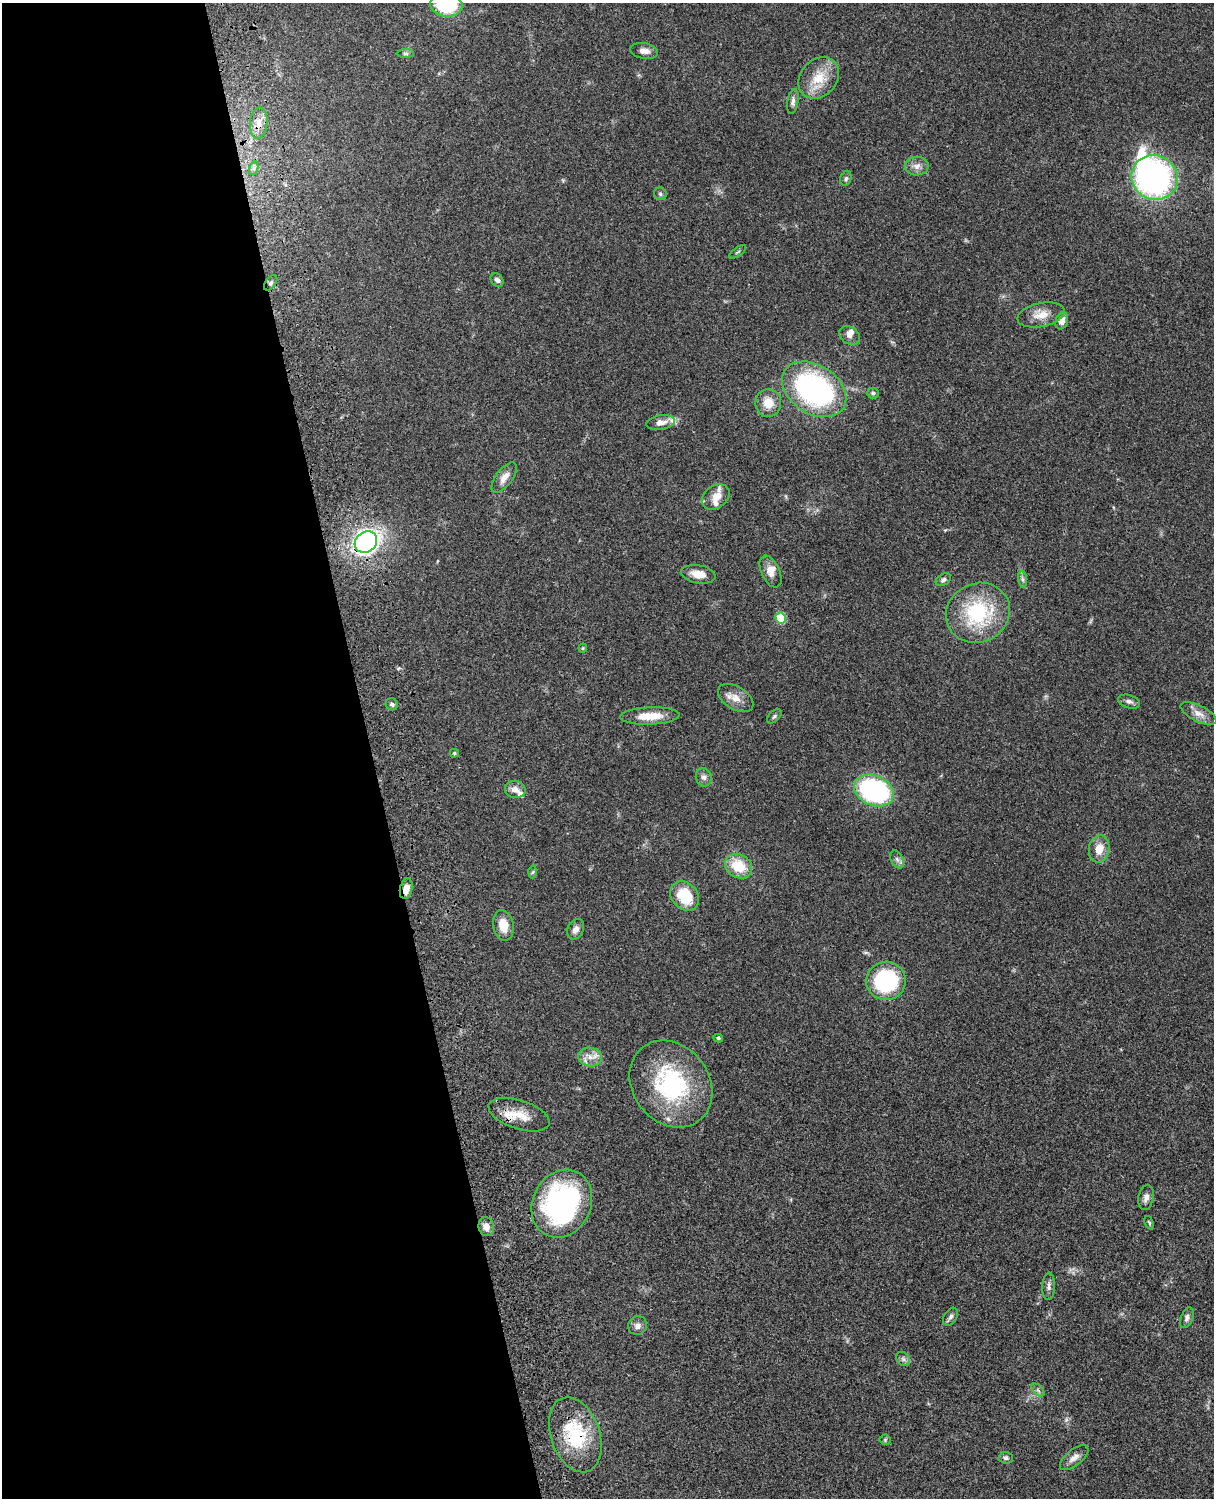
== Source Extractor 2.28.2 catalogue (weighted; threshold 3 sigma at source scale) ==
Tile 5 of 4 x 3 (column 1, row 2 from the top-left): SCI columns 121-1332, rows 1773-3268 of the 5088 x 4927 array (HDU 1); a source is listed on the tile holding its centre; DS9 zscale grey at full resolution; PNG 1216 x 1500 px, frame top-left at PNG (2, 3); each listed source drawn as its Kron ellipse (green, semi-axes under 4 px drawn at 4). Shown black and unused: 31% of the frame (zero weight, under 3 of 4 exposures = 6% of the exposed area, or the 3 px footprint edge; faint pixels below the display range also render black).
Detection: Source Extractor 2.28.2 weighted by HDU 2 'WHT'; one run over the whole footprint, this tile lists its part. Background 0.0774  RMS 0.0058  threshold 0.0259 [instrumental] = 3 sigma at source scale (4.5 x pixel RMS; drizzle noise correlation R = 1.50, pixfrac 1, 0.05/0.05 arcsec/px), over >= 5 px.
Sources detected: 76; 1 inside a brighter object's white glare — neither listed nor drawn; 7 inside a brighter listed object's ellipse — not listed separately; the other 68 listed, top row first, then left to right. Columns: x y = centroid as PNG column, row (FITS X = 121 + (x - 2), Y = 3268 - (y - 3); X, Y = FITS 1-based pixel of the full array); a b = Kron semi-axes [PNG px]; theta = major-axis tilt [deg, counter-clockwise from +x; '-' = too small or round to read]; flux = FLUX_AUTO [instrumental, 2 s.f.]
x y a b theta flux
446 5 16 11 -7 39
644 51 14 7 -9 3.6
405 53 8 4 0 1
819 78 23 18 46 14
793 102 12 5 81 2.2
259 123 15 9 86 5.5
917 166 12 9 3 3.5
254 168 7 4 72 1.4
846 178 7 5 73 1.3
1155 178 23 22 - 150
660 194 6 6 - 1.2
738 252 10 2 35 0.69
497 280 7 6 - 1.8
271 283 9 5 53 1.5
1041 315 24 12 12 7.8
1062 321 9 6 70 3.3
849 335 11 8 -34 2.9
814 389 35 24 -33 110
873 393 6 5 - 1.2
768 403 14 13 - 8.5
660 422 14 7 9 4.2
504 478 18 8 53 4.9
716 497 15 11 35 6.1
366 542 12 10 37 210
771 572 17 9 -65 4.9
698 574 17 9 -10 7.2
1023 579 9 4 -81 1.4
943 580 8 5 33 1.5
978 613 32 29 26 46
781 618 5 5 - 25
583 648 4 4 - 0.59
736 698 19 11 -32 6.4
1129 702 11 6 -18 2
392 704 6 5 - 1.2
1198 713 19 8 -27 4.6
650 716 30 8 2 11
774 716 8 5 45 1.2
454 753 4 4 - 0.85
704 777 9 7 -72 2.1
515 789 10 8 -13 3.6
874 791 20 15 -23 91
1099 849 14 10 80 7.1
897 859 9 6 -63 1.7
738 866 14 11 -32 15
533 872 6 4 87 0.8
406 889 10 6 78 5.3
685 896 16 13 -47 20
503 925 15 10 -79 8.6
576 929 11 7 62 3.1
886 981 20 19 - 52
718 1038 5 4 - 0.88
590 1057 12 9 -9 4.7
671 1084 46 38 -53 66
519 1115 32 14 -18 11
1146 1197 13 7 78 2.8
562 1204 35 29 63 110
1149 1223 7 3 -67 0.83
486 1227 9 7 -75 3.4
1049 1286 14 6 87 2.2
950 1317 10 6 58 1.8
1187 1318 11 6 68 1.8
637 1326 10 9 - 2.9
903 1359 8 6 -46 1.6
1038 1390 8 4 -46 1.3
575 1435 39 24 -71 37
885 1440 5 5 - 0.76
1006 1458 7 6 - 1.4
1074 1458 17 8 39 3.7
Overlapping masked pixels (flux is a lower limit): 3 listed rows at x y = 366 542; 406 889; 575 1435
Isophote crosses this tile's border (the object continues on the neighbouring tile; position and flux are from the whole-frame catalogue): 1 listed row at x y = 446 5